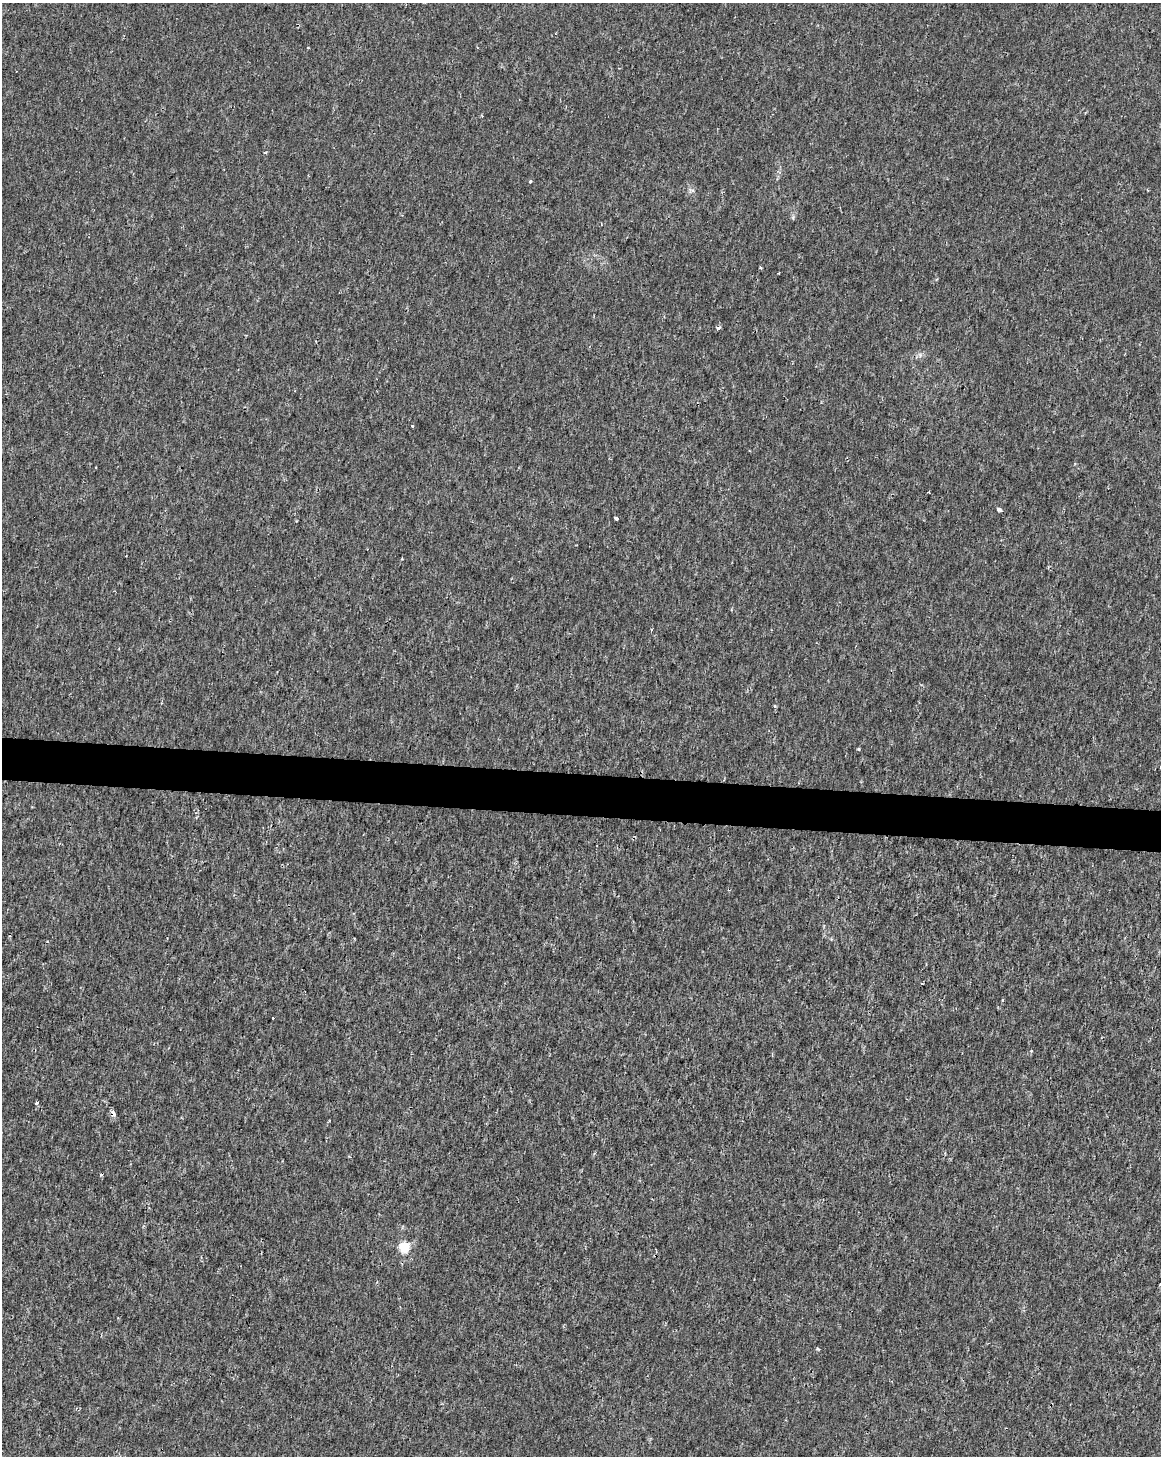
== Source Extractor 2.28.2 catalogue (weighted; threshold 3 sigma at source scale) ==
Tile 7 of 4 x 3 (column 3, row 2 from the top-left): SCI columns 2327-3485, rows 1738-3191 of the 4645 x 4872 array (HDU 1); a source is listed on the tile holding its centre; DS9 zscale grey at full resolution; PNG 1163 x 1458 px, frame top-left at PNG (2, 3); no overlay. Shown black and unused: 3% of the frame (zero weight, under 2 of 3 exposures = <1% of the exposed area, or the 3 px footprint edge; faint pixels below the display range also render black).
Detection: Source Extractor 2.28.2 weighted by HDU 2 'WHT'; one run over the whole footprint, this tile lists its part. Background 1.15e-04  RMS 0.002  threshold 0.00912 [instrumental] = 3 sigma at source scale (4.5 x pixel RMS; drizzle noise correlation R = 1.50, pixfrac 1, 0.0396/0.0396 arcsec/px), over >= 5 px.
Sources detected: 17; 4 cosmic-ray / hot-pixel residue — not listed; the other 13 listed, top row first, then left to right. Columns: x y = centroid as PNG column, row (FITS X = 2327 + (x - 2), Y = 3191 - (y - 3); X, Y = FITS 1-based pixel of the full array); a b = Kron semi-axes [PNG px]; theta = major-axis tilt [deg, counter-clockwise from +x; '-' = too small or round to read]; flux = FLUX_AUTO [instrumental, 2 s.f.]
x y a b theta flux
530 181 3 3 - 0.39
718 328 5 4 - 0.47
412 426 3 3 - 0.24
1000 510 5 3 - 1.6
616 518 4 3 - 0.79
651 630 3 3 - 0.46
775 705 4 3 - 0.33
858 749 3 3 - 0.28
1031 1051 4 3 - 0.2
37 1103 4 3 - 0.37
113 1113 6 4 -67 1.5
404 1247 5 5 - 15
818 1349 4 3 - 0.28
Overlapping masked pixels (flux is a lower limit): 1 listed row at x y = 113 1113